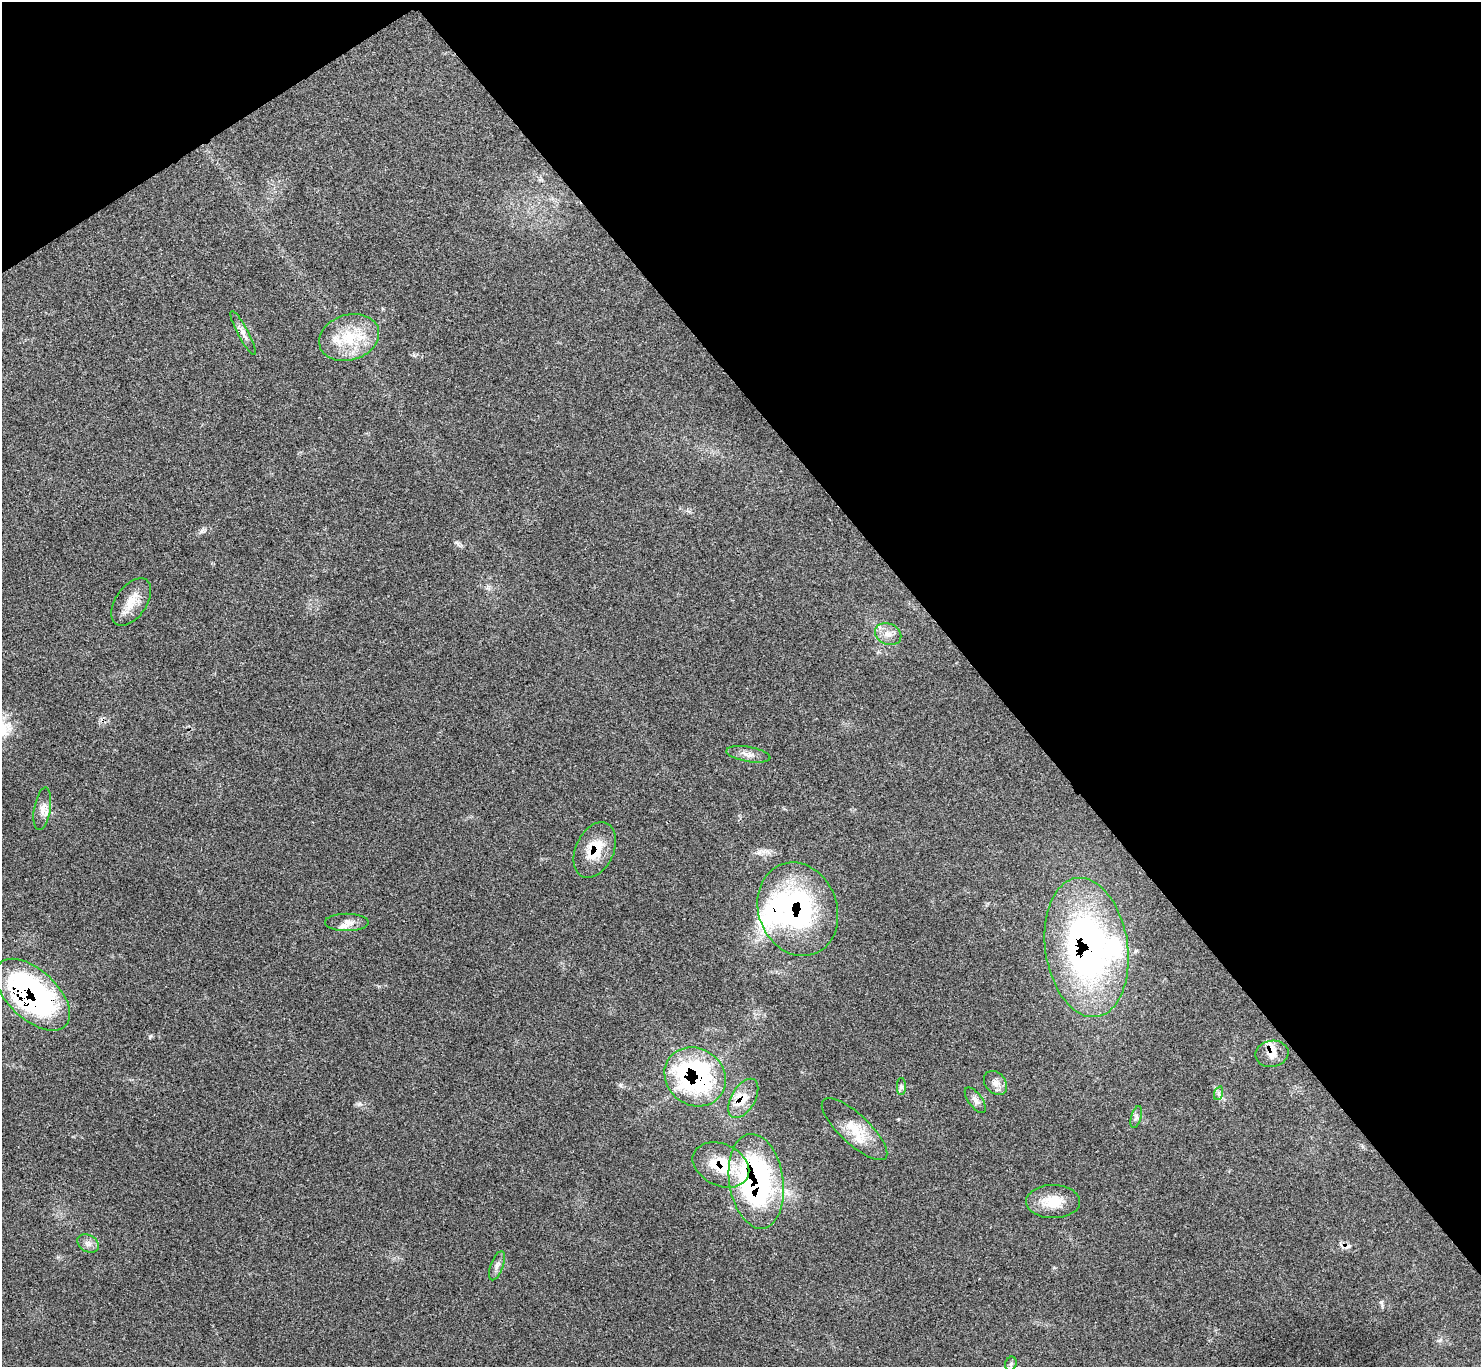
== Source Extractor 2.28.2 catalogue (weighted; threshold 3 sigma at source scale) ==
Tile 3 of 4 x 4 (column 3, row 1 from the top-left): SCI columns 2966-4444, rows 4259-5623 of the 5926 x 5923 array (HDU 1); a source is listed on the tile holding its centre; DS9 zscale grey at full resolution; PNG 1483 x 1369 px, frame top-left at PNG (2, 2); each listed source drawn as its Kron ellipse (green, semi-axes under 4 px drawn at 4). Shown black and unused: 36% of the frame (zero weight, under 3 of 4 exposures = <1% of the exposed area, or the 3 px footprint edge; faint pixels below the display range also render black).
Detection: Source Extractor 2.28.2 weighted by HDU 2 'WHT'; one run over the whole footprint, this tile lists its part. Background 0.063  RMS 0.0054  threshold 0.0244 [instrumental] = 3 sigma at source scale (4.5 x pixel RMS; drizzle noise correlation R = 1.50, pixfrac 1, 0.05/0.05 arcsec/px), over >= 5 px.
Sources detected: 31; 1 cosmic-ray / hot-pixel residue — neither listed nor drawn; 4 inside a brighter listed object's ellipse — not listed separately; the other 26 listed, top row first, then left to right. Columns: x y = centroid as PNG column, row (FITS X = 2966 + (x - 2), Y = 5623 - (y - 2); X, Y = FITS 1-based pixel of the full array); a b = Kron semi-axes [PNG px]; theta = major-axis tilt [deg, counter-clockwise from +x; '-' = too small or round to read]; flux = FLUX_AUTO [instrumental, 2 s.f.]
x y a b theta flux
243 333 25 5 -62 3.3
349 337 30 23 18 23
131 602 27 15 55 9.8
888 634 13 10 -24 4.6
748 754 22 7 -9 4.1
42 809 21 8 80 4.7
595 850 29 19 65 17
798 909 48 39 -69 99
347 922 22 8 0 4.6
1086 947 70 41 -82 190
32 995 45 24 -43 170
1272 1054 17 13 10 6.1
695 1077 32 28 -36 110
995 1083 13 10 -48 3.8
901 1087 8 4 90 1.2
1219 1093 7 4 72 1.2
743 1098 22 12 59 9.1
975 1100 15 7 -54 2.5
1136 1117 11 5 73 1.6
855 1129 42 15 -43 15
721 1165 29 21 -25 22
756 1181 48 27 -81 140
1053 1202 27 16 -1 14
88 1243 11 8 -31 2.8
497 1266 15 6 70 2.5
1011 1364 7 5 68 1.1
Overlapping masked pixels (flux is a lower limit): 9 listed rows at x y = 595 850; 798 909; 1086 947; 32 995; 1272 1054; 695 1077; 743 1098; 721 1165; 756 1181
Unlisted compact peaks at least as high as the median listed source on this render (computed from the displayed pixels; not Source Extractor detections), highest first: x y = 1381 1302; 150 1037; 359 1104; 202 531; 1440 1340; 456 542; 414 355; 58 1257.